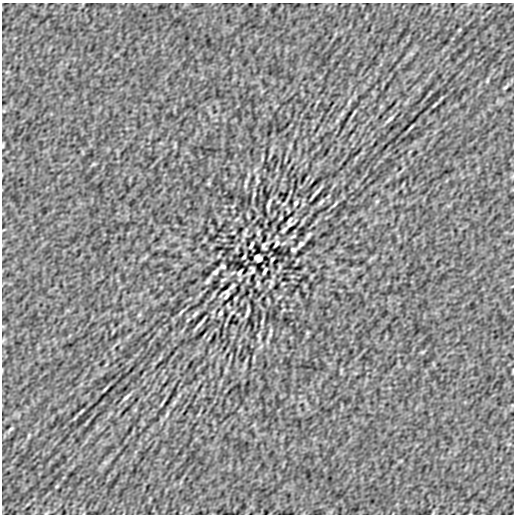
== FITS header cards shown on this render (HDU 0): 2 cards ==
NAXIS1  =                  512
NAXIS2  =                  512

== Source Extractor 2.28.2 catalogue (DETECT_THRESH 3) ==
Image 512 x 512 px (HDU 0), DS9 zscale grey, 1 PNG px = 1 image px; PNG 516 x 516 px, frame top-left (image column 1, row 512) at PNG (2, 3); no overlay
Background 1.76e-08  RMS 1.8e-06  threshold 5.28e-06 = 3 sigma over >= 5 px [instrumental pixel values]
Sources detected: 59; all 59 listed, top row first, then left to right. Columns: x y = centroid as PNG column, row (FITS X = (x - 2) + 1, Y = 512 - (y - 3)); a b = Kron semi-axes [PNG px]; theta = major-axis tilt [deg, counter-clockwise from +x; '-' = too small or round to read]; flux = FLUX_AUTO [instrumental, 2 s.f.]
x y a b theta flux
459 30 6 3 71 1.2e-04
487 81 6 4 72 1.4e-04
505 87 9 3 34 2.0e-04
349 101 10 3 69 2.0e-04
435 105 11 3 45 1.9e-04
390 119 10 3 40 2.7e-04
257 181 8 4 -82 1.7e-04
245 186 6 4 72 1.5e-04
316 192 23 3 47 3.6e-04
377 201 6 4 19 1.3e-04
321 202 11 4 45 2.5e-04
296 203 4 3 - 1.9e-04
269 204 9 2 71 2.8e-04
284 204 6 3 20 1.1e-04
281 218 7 3 71 1.1e-04
290 220 10 3 62 1.9e-04
284 230 9 4 45 2.2e-04
233 233 5 3 - 9.2e-05
258 233 6 3 81 1.8e-04
245 234 7 4 -89 2.2e-04
309 235 9 4 53 2.3e-04
293 236 7 3 22 1.4e-04
276 243 6 3 62 2.2e-04
301 244 6 3 46 2.8e-04
251 245 7 2 64 2.5e-04
264 246 6 4 73 2.3e-04
293 250 5 3 - 2.2e-04
244 257 4 3 - 1.4e-04
256 257 5 3 - 2.8e-04
260 259 5 4 - 2.7e-04
272 259 4 3 - 1.4e-04
223 266 5 3 - 2.2e-04
252 270 6 4 73 2.3e-04
265 271 7 2 64 2.5e-04
215 272 6 3 46 2.8e-04
240 273 6 3 62 2.2e-04
223 280 7 3 22 1.4e-04
207 281 9 4 53 2.3e-04
271 282 7 4 -89 2.2e-04
258 283 6 3 81 1.8e-04
283 283 5 3 - 9.2e-05
232 286 8 4 45 2.0e-04
226 296 7 3 60 1.9e-04
232 312 6 3 20 1.1e-04
247 312 9 2 71 2.8e-04
220 313 4 3 - 1.9e-04
195 314 11 4 45 2.5e-04
139 315 6 4 19 1.3e-04
262 322 8 3 85 1.5e-04
200 324 23 3 47 3.7e-04
271 330 6 4 72 1.8e-04
259 336 10 4 -81 1.9e-04
126 397 10 3 40 2.7e-04
162 404 11 2 55 1.6e-04
81 411 11 3 45 1.9e-04
167 415 10 3 69 2.0e-04
11 429 9 3 34 1.9e-04
29 435 6 4 72 1.4e-04
57 486 6 3 71 1.2e-04